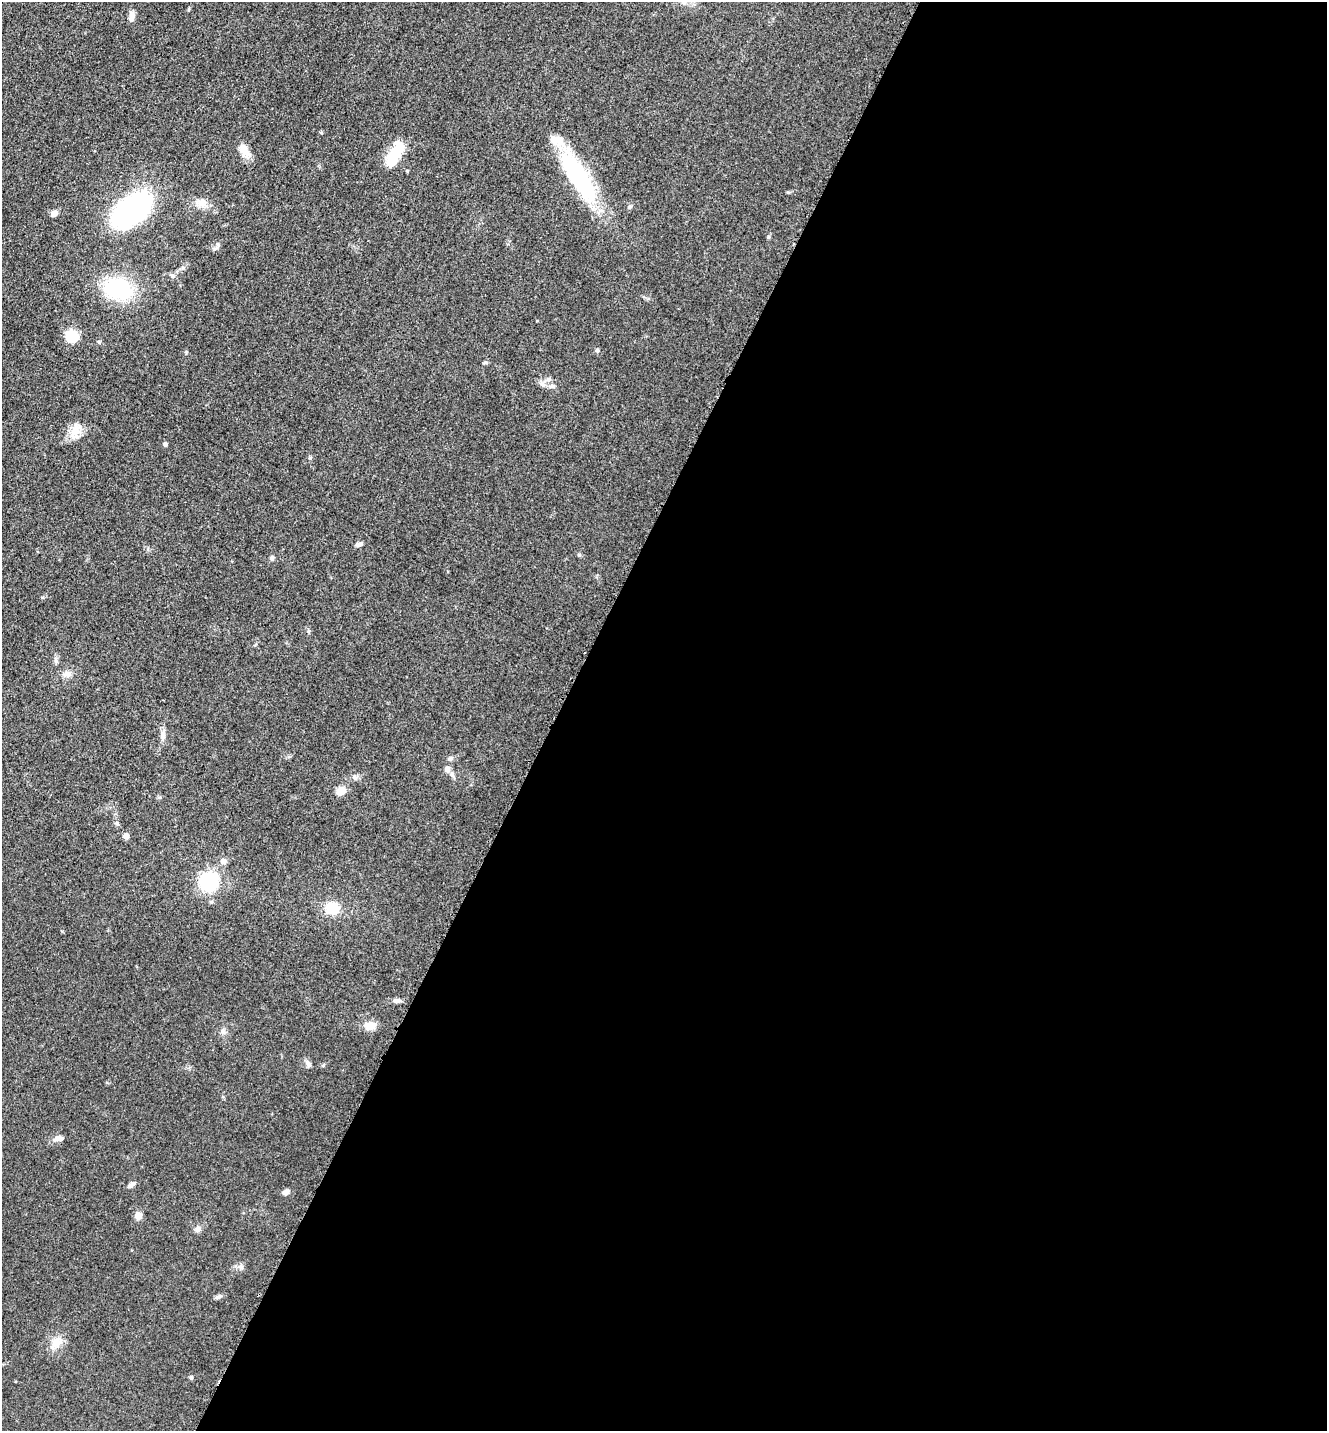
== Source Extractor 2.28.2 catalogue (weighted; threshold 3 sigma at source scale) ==
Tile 12 of 4 x 4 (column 4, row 3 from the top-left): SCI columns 4274-5598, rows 1471-2899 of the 5805 x 5774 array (HDU 1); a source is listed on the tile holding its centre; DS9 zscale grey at full resolution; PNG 1329 x 1433 px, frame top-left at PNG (2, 2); no overlay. Shown black and unused: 58% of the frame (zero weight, under 3 of 5 exposures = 4% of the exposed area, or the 3 px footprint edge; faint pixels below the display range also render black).
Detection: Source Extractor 2.28.2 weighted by HDU 2 'WHT'; one run over the whole footprint, this tile lists its part. Background 0.0682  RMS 0.0061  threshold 0.0275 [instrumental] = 3 sigma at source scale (4.5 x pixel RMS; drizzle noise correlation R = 1.50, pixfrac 1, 0.05/0.05 arcsec/px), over >= 5 px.
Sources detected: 48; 1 inside a brighter object's white glare — not listed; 2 inside a brighter listed object's ellipse — not listed separately; the other 45 listed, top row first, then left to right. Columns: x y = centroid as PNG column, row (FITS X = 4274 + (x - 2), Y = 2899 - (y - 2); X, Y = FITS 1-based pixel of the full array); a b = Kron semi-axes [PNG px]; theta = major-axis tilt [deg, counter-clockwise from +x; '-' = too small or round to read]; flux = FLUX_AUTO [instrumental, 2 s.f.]
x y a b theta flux
131 17 14 7 87 3.2
245 151 20 10 -52 6.1
395 155 35 13 61 17
577 175 59 19 -58 70
201 203 13 11 40 4.9
134 210 38 21 40 140
54 213 9 7 30 2.3
173 276 6 5 - 1.1
118 289 25 18 -17 48
72 336 15 13 -38 12
597 351 6 4 -68 0.99
485 362 6 4 0 0.84
548 380 6 6 - 1.6
542 384 10 7 -44 2.6
552 386 8 6 -20 1.6
75 431 22 12 43 8.1
165 444 5 4 - 1.2
359 544 9 5 11 1.8
579 555 5 5 - 0.74
272 558 6 5 - 1.5
56 660 11 4 -89 1.5
67 674 9 9 - 3.2
163 735 18 6 79 3.3
451 758 7 4 32 1.2
447 769 8 7 - 2.5
355 777 7 6 - 1.6
341 791 8 7 - 8.1
117 823 6 5 - 1
126 835 8 7 - 2.1
223 861 7 7 - 2.5
208 882 15 15 - 43
332 908 12 10 -15 16
397 1001 10 6 -7 2.3
370 1026 10 8 6 8
223 1031 8 6 69 1.7
308 1064 9 6 -49 2
59 1138 14 6 10 3
131 1185 9 5 37 1.9
286 1192 7 5 34 2.8
138 1216 7 7 - 4.6
197 1229 8 7 - 2.1
241 1267 7 6 - 1.7
218 1297 8 4 19 1.3
56 1343 19 11 39 6.7
191 1378 5 4 - 0.89
Unlisted compact peaks at least as high as the median listed source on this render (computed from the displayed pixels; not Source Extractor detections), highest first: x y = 214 249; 310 458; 768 237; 788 192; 323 1065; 186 353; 42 597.